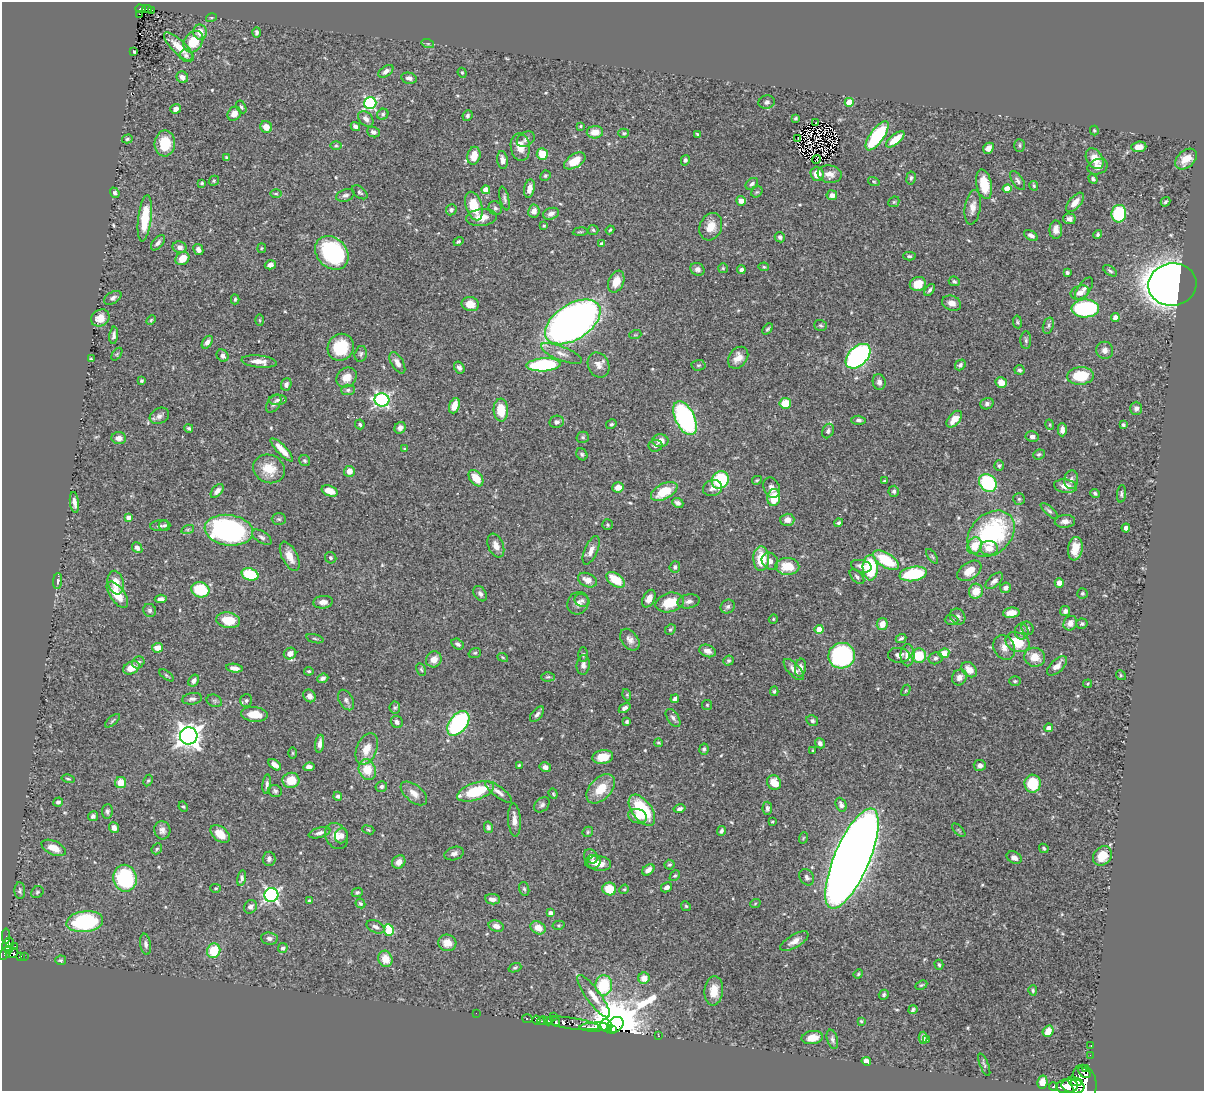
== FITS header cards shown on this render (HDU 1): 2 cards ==
NAXIS1  =                 1202
NAXIS2  =                 1089

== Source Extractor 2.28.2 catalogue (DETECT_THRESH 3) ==
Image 1202 x 1089 px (HDU 1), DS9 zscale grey, 1 PNG px = 1 image px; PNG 1206 x 1093 px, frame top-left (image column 1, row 1089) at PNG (2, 2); each listed source drawn as its Kron ellipse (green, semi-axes under 4 px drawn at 4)
Background 0.619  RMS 0.017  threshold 0.0521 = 3 sigma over >= 5 px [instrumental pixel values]
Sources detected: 549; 4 with non-positive FLUX_AUTO (blend fragments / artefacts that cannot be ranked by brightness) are neither listed nor drawn; of the other 545, the 500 brightest by FLUX_AUTO listed and drawn (45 fainter detections omitted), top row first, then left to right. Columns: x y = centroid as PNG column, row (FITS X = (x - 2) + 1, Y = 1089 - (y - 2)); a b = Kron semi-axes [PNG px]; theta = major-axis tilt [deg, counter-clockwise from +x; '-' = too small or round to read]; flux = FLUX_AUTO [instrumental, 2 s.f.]
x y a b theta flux
141 9 5 4 - 41
147 9 5 2 - 21
152 10 4 2 - 6.1
139 14 3 2 - 4.1
211 18 5 3 - 1.3
200 32 7 6 - 14
257 32 5 4 - 3.1
193 42 12 8 52 29
428 44 6 4 -18 1.6
179 47 19 7 -44 17
134 52 3 3 - 1.7
186 56 6 6 - 3.4
386 71 8 5 35 4.4
462 73 5 4 - 1.3
182 77 6 5 - 5.8
409 78 8 5 -13 4.1
767 102 8 6 14 3.3
849 102 4 4 - 28
370 103 6 6 - 170
241 107 7 4 -59 2
176 109 5 4 - 5.6
234 114 7 6 - 9.9
383 114 6 5 - 2.5
468 116 5 5 - 2.3
796 118 3 3 - 1.7
366 119 9 6 -45 5.1
815 123 4 3 - 3.3
581 126 4 3 - 1.3
266 127 6 5 - 11
355 127 5 4 - 3.8
1094 130 5 4 - 1.6
373 132 6 5 - 3.2
595 132 8 6 3 14
624 133 5 4 - 1.6
697 134 4 3 - 1.6
877 136 17 7 55 98
127 139 5 4 - 1.9
526 139 10 7 32 4.4
798 139 3 2 - 2.2
895 139 11 5 39 19
165 143 13 10 88 25
1019 145 6 5 - 2.1
336 146 5 3 - 1.5
520 147 14 9 -83 14
1139 147 7 5 5 9.5
988 148 6 5 - 6.4
542 154 6 5 - 22
474 156 9 6 78 17
227 158 4 3 - 2
816 159 4 2 - 1.9
1095 159 11 8 -57 16
1186 159 12 8 40 15
502 160 9 5 -82 5.8
685 160 5 4 - 2.4
575 161 12 6 33 19
1098 167 10 7 19 8.2
817 174 7 6 - 14
830 174 12 8 -9 8.8
545 176 5 4 - 2
911 178 6 4 80 2.4
1093 179 5 4 - 2.6
214 181 5 4 - 1.6
1018 181 11 5 -56 3.8
874 182 6 4 -17 1.5
202 183 3 3 - 1.7
752 184 7 5 41 3.2
984 184 15 8 -78 28
1034 186 5 3 - 1.5
529 188 9 5 79 9.6
1007 189 4 4 - 18
486 190 4 4 - 11
360 192 9 5 -39 2.6
757 192 6 5 - 1.7
115 193 5 4 - 2.7
276 194 6 4 0 1.5
345 195 9 6 19 3.7
832 195 5 5 - 6
504 199 12 4 -76 3.1
741 201 5 4 - 6.4
894 202 6 5 - 1.4
1075 202 12 6 49 9.6
1165 202 5 3 - 1.9
474 206 15 8 -73 29
973 207 17 8 81 9.9
495 208 7 6 - 2.9
451 210 5 5 - 2.3
534 211 6 5 - 6.6
551 214 8 5 18 4.9
1119 214 9 7 81 68
145 218 23 6 83 34
481 218 15 8 6 13
1069 219 6 5 - 4.1
544 226 4 3 - 1.2
711 227 14 11 65 15
593 230 5 5 - 1.7
610 230 4 3 - 1.3
1056 230 9 6 90 7.1
580 232 7 3 5 1.3
1031 235 7 4 -30 4.2
1098 235 5 4 - 2.1
780 237 5 5 - 2.6
458 242 5 4 - 1.8
158 243 9 5 50 3.8
602 244 4 3 - 3.9
180 247 7 6 - 5.4
262 248 5 4 - 1.3
198 250 6 5 - 4.9
332 253 19 15 -46 130
909 256 6 4 -2 2
182 258 7 6 - 16
270 265 5 4 - 5.8
764 267 5 4 - 1.6
723 268 5 5 - 1.5
697 269 7 6 - 4.7
741 270 4 4 - 3.3
1110 271 8 4 -34 2.3
1067 273 3 3 - 2.1
954 281 5 4 - 2.1
616 282 11 7 68 16
918 284 8 7 - 17
1172 284 24 21 10 1200
1084 289 13 6 55 5.3
930 290 7 4 52 2.6
1080 293 9 7 20 7.6
113 298 9 5 30 3.7
235 299 5 3 - 1.8
952 303 10 7 -21 7.6
470 304 9 7 -12 15
1085 308 14 9 0 110
100 318 9 8 - 13
1115 318 4 4 - 9.7
151 320 5 4 - 1.5
260 320 6 4 -88 1.2
573 322 31 17 33 810
1017 322 6 4 -81 1.7
821 325 6 5 - 1.9
1048 326 8 5 73 3.2
768 329 6 3 47 2
114 335 9 4 84 3.7
635 335 6 3 18 1.3
1026 340 9 5 -90 2.7
207 342 7 4 56 4.8
341 347 14 13 - 45
1105 350 8 8 - 6
561 353 22 7 -22 9.8
117 354 7 4 53 1.5
361 354 8 6 77 2.6
223 356 6 5 - 3.6
858 356 15 9 45 330
738 358 12 9 52 10
91 359 4 3 - 1.6
259 361 17 6 -6 10
397 363 12 6 -59 6.8
543 365 17 6 3 110
598 365 13 10 -64 8.6
698 365 7 5 2 2.3
960 365 6 5 - 2.9
459 368 6 5 - 3.6
1019 370 5 5 - 3
1080 376 13 9 4 39
347 377 11 9 40 12
141 381 4 4 - 2.2
879 382 8 6 -79 5.4
1001 382 6 5 - 11
286 384 6 5 - 3.8
348 390 7 5 3 2.8
277 400 9 5 1 2.9
382 400 7 6 - 250
785 403 6 5 - 25
274 404 10 6 54 3.8
987 404 7 5 19 2.8
454 406 8 5 71 14
1136 408 6 6 - 3.9
501 410 11 7 -86 26
159 416 10 7 30 5
685 418 18 9 -64 210
954 419 10 6 49 15
859 420 7 4 -3 3.1
557 422 7 6 - 3.2
360 424 5 4 - 2.2
611 424 5 4 - 2.1
1050 425 5 3 - 1.3
1123 425 4 3 - 2.1
189 428 4 3 - 2.3
400 428 6 5 - 4.1
1062 430 6 4 -89 5.4
828 431 7 5 66 3.3
583 437 6 5 - 2.2
1032 437 6 5 - 5.1
119 438 7 6 - 7.9
660 441 8 6 1 10
655 446 7 6 - 3.2
405 449 4 3 - 1.3
282 450 15 4 -46 13
582 454 6 5 - 2.3
1039 454 6 5 - 2
305 461 6 5 - 2.1
999 466 5 4 - 2
269 469 16 14 -26 23
349 471 5 5 - 8.9
476 478 9 6 -53 19
720 480 9 8 - 87
757 480 5 3 - 1.2
1071 480 9 7 84 4.7
884 481 3 3 - 1.2
988 483 10 8 -47 89
1066 486 11 6 -7 12
618 487 6 5 - 9.7
712 488 9 8 - 5.9
772 488 11 8 -67 6.4
217 491 8 5 49 4.9
330 491 8 5 -20 12
664 491 14 7 28 34
894 491 5 5 - 2.8
1095 493 5 3 - 2.2
1121 494 9 4 84 2.5
774 498 8 6 84 28
1019 499 5 5 - 2.1
74 502 10 4 -82 5.7
678 503 6 4 -24 3.9
1049 511 11 4 -42 2.9
128 517 4 4 - 5.6
279 519 7 5 -2 2.2
787 520 7 6 - 8
1065 521 10 6 5 6.1
839 523 4 4 - 2.6
164 525 6 5 - 2.3
607 525 5 5 - 1.8
160 526 9 5 6 3
1126 528 4 4 - 4.6
188 529 6 4 19 2
229 530 24 15 -7 220
991 534 26 20 44 160
262 537 11 5 -33 3.8
496 545 12 7 -67 7.9
975 546 8 7 - 21
137 548 6 4 -50 4.6
989 548 9 7 -3 14
1075 549 12 7 82 14
591 550 15 6 66 7.4
290 556 16 7 -63 14
932 556 8 4 -55 1.9
331 558 6 5 - 2.2
761 559 12 7 -89 36
886 560 14 7 -32 53
770 561 9 7 -50 7.4
787 566 12 8 -2 28
861 566 10 6 -14 6
675 567 6 5 - 3.1
870 568 12 7 -89 74
969 571 13 8 34 16
250 574 8 6 -17 48
913 574 14 7 10 68
857 577 9 5 -45 3.1
587 580 10 6 -26 8.8
616 580 10 6 -35 28
58 581 8 4 84 2.5
994 581 10 5 42 5.2
116 583 12 8 -78 15
1059 583 5 4 - 8.6
1005 588 5 5 - 4.7
200 590 9 7 -16 47
976 591 7 7 - 19
1082 593 5 5 - 1.9
480 594 8 6 -56 4.1
117 595 15 7 -54 20
161 599 6 4 5 4.9
649 599 9 6 63 7.7
582 600 7 6 - 3.5
689 601 11 7 10 5
323 602 10 6 6 6.6
670 602 14 9 15 29
578 603 12 10 57 7.2
728 607 7 6 - 3.3
150 610 7 6 - 2.6
1065 611 5 5 - 3.7
1011 613 8 5 6 13
958 617 8 7 - 4.3
773 619 5 4 - 1.3
228 620 12 7 -9 28
952 620 7 5 -3 2.4
1070 623 7 6 - 7.1
882 624 6 5 - 11
1082 624 5 5 - 2.2
1028 628 7 5 -63 2.7
670 629 6 5 - 2
819 629 4 4 - 20
1022 631 8 6 -90 4.8
901 638 5 4 - 2.8
315 639 9 3 -15 1.7
630 640 12 8 -53 6.6
1018 642 12 9 -26 35
458 644 6 5 - 3.4
1004 647 13 10 -62 8.2
158 648 5 4 - 9.5
708 651 8 6 -20 7.3
475 653 6 5 - 1.9
944 653 5 4 - 19
290 654 6 5 - 8.4
583 655 7 5 90 2.3
899 655 11 7 -4 5.5
908 655 11 7 90 12
842 656 13 12 - 170
919 656 7 7 - 36
503 657 6 3 -21 1.2
1035 657 10 9 - 17
935 658 7 6 - 2.8
434 659 8 7 - 10
728 661 5 4 - 1.9
138 662 6 5 - 3
583 665 10 6 84 5.3
1057 666 12 6 45 8.5
131 668 8 6 28 15
234 668 8 4 -9 7
800 668 9 5 81 5
794 669 13 6 -47 7.2
421 670 6 4 -63 1.6
969 670 9 6 -42 14
309 671 4 4 - 1.7
166 675 8 3 -35 1.7
1121 675 5 4 - 1.4
548 677 6 4 2 1.9
959 677 8 7 - 7.3
323 678 6 4 23 3.5
194 681 6 4 58 4.2
1015 681 6 5 - 1.8
1087 684 4 3 - 1.3
906 690 6 3 58 1.3
774 691 5 4 - 1.9
627 695 6 3 -74 1.4
309 696 7 5 -53 6.6
192 699 10 5 9 3.8
675 699 4 4 - 3
246 700 6 6 - 2.7
346 700 11 7 -61 4.5
214 701 8 6 -21 2.5
707 705 5 5 - 1.5
395 708 6 5 - 2.1
625 708 6 4 36 4.4
254 714 13 7 -7 18
537 714 9 5 50 3.8
673 718 10 5 -56 3.7
112 721 9 3 41 1.8
812 721 6 5 - 2.5
397 722 6 6 - 4
627 722 4 4 - 2.1
458 723 14 8 52 150
1048 728 4 4 - 6
189 736 8 8 - 1100
658 743 4 3 - 1.4
820 743 5 5 - 4.2
320 744 9 4 83 5.9
367 749 16 10 68 17
704 749 6 4 78 2.3
813 751 3 2 - 1.2
293 753 6 4 -90 1.4
603 757 10 7 8 17
275 765 7 4 -37 5
519 765 3 2 - 1.2
980 765 6 5 - 4.6
309 767 5 4 - 4.6
545 767 6 4 -13 5.1
367 770 11 8 -69 27
68 779 6 3 -14 1.5
291 780 8 7 - 21
148 781 6 4 61 1.5
121 783 5 5 - 19
774 783 8 6 -51 19
267 784 10 4 84 3.5
1033 784 9 8 - 46
381 786 6 5 - 3.4
601 789 17 11 47 24
275 791 7 6 - 2.9
475 791 19 8 18 56
499 792 16 5 -37 6.6
414 793 16 8 -39 9.7
553 794 5 4 - 1.5
338 796 4 4 - 3.6
58 802 5 4 - 3
542 805 9 6 44 3.3
841 805 7 5 -66 4.7
183 807 5 4 - 1.6
767 808 6 5 - 3
680 809 6 4 13 3.6
642 810 18 10 -54 69
107 811 7 5 87 2.8
93 816 5 5 - 3.4
637 816 9 7 -15 9
514 820 17 6 -87 8.7
772 822 3 2 - 1.3
488 827 5 4 - 2.6
114 828 5 4 - 6.6
162 830 9 8 - 5.7
368 830 6 4 -21 1.5
959 830 8 3 -45 1.4
721 831 5 4 - 2.9
588 832 6 4 48 1.6
319 833 11 5 15 4.2
220 834 11 7 -40 15
337 836 14 10 -58 12
341 836 7 6 - 4.9
803 838 6 3 71 1.2
54 848 13 7 -24 16
1044 848 5 3 - 1.6
157 849 6 4 46 1.7
454 853 10 6 18 4.2
591 856 7 6 - 5.8
1102 856 10 8 47 22
1014 858 8 5 -27 5.5
269 859 7 6 - 3.7
852 859 54 17 67 4100
399 862 7 6 - 6.9
593 862 8 7 - 5.3
599 863 12 7 -7 9.9
669 865 5 5 - 1.8
648 870 7 4 39 5.4
675 876 6 4 45 1.9
807 877 8 6 -56 3.7
125 878 13 11 -79 110
242 878 8 4 78 2.9
667 887 6 4 30 4.3
216 888 5 4 - 1.3
524 889 7 5 -73 2.1
609 889 7 6 - 24
624 889 5 4 - 1.4
20 891 8 5 -87 2.5
37 892 7 5 37 2.1
357 892 5 4 - 1.9
271 895 7 7 - 290
492 899 7 5 -6 5.5
309 901 4 3 - 1.9
360 903 5 4 - 1.9
755 904 5 3 - 1.3
686 906 5 4 - 1.6
250 907 7 6 - 4.9
550 913 4 4 - 4.8
85 922 18 10 7 120
559 925 6 4 12 1.6
496 926 8 5 -16 6.3
376 927 9 6 -26 4.6
538 928 8 6 -29 13
389 930 6 5 - 36
6 936 8 3 -89 7.2
269 938 8 6 -7 3.9
794 941 16 6 30 7.8
447 943 9 8 - 12
8 944 7 5 63 81
146 944 11 5 -80 3.9
14 947 3 3 - 8.7
283 948 5 4 - 3.5
9 949 3 3 - 53
214 951 7 6 - 37
5 953 8 4 49 160
12 953 6 4 21 110
21 956 4 3 - 57
24 956 3 3 - 1.7
385 959 8 7 - 17
61 960 5 5 - 2
939 965 5 4 - 1.7
515 968 7 4 21 1.8
858 974 5 4 - 1.4
644 978 5 5 - 13
604 985 10 8 86 59
921 985 6 4 26 1.6
1033 990 5 4 - 1.8
714 991 15 9 84 17
884 995 5 4 - 2.4
594 996 26 7 -53 14
913 1010 5 3 - 2.2
476 1013 2 2 - 11
554 1016 2 2 - 3.8
527 1019 5 3 - 40
536 1020 4 3 - 23
542 1021 5 4 - 64
548 1021 4 3 - 130
555 1021 5 3 - 150
861 1021 3 3 - 1.4
571 1023 28 5 -8 320
616 1025 9 7 38 11000
606 1026 6 5 - 18
595 1027 15 4 2 140
613 1029 3 3 - 660
1048 1031 6 5 - 11
658 1036 3 2 - 10
812 1038 11 6 8 13
923 1038 6 4 89 4.6
832 1039 10 5 -74 3.5
926 1039 3 2 - 1.3
1091 1046 3 2 - 4.9
1090 1055 2 2 - 1.3
866 1061 5 4 - 8
984 1065 12 3 -67 1.9
1085 1068 4 3 - 60
1084 1073 7 3 -36 130
1075 1081 8 4 -14 310
1042 1082 6 5 - 10
1084 1083 18 12 -80 1200
1067 1086 11 7 4 650
1073 1086 12 7 -9 500
1053 1087 4 3 - 32
At the frame edge (FLAGS 8, measured only in part): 1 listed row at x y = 1084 1083
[45 fainter detections neither listed nor drawn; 4 non-positive-flux detections neither listed nor drawn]